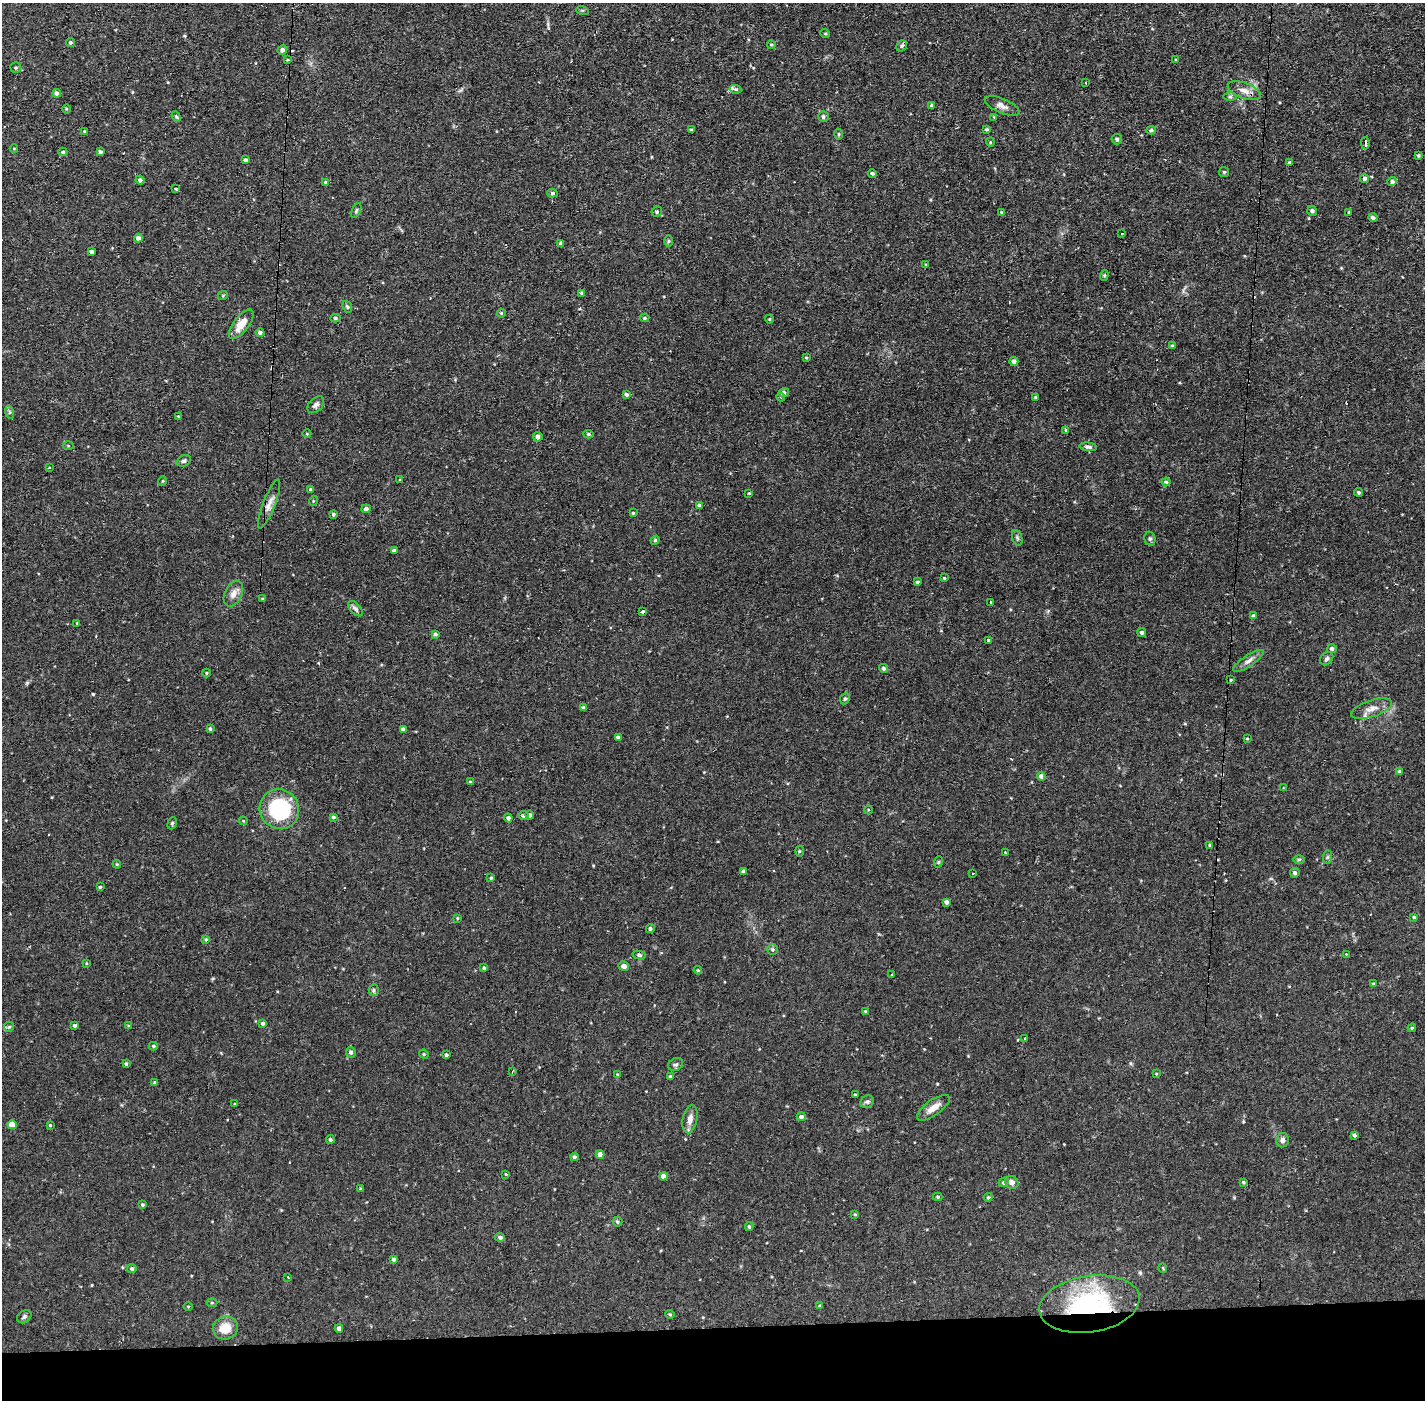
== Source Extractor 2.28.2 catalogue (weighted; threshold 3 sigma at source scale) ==
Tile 8 of 3 x 3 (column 2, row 3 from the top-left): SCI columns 1424-2846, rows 54-1451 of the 4269 x 4300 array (HDU 1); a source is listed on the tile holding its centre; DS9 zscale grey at full resolution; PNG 1427 x 1402 px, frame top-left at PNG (2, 3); each listed source drawn as its Kron ellipse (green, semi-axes under 4 px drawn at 4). Shown black and unused: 5% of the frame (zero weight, under 2 of 3 exposures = <1% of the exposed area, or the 3 px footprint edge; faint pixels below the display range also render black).
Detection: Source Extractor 2.28.2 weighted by HDU 2 'WHT'; one run over the whole footprint, this tile lists its part. Background 0.0744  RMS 0.0065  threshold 0.0293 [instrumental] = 3 sigma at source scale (4.5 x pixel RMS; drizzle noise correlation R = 1.50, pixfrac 1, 0.05/0.05 arcsec/px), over >= 5 px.
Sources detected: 226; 6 cosmic-ray / hot-pixel residue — neither listed nor drawn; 2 inside a brighter listed object's ellipse — not listed separately; the other 218 listed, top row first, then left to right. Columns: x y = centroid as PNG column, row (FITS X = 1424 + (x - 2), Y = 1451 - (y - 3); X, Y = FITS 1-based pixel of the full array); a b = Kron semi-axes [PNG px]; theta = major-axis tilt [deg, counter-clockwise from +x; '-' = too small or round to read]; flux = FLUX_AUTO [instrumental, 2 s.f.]
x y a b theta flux
582 10 6 4 -18 0.75
825 33 5 3 - 0.55
70 42 4 4 - 1.2
771 45 4 4 - 0.85
902 46 6 5 - 1.3
282 50 5 4 - 2
1175 59 3 2 - 0.55
287 60 4 4 - 0.68
15 68 5 5 - 1
1086 83 3 2 - 1.1
735 89 6 4 -10 1.7
1244 91 17 7 -20 5
57 93 4 4 - 2
1230 96 6 4 0 1.2
932 106 4 4 - 1.1
1002 106 18 7 -23 3.9
66 109 4 3 - 0.64
176 117 5 4 - 0.85
823 117 5 5 - 1.4
994 117 4 4 - 0.53
987 129 4 3 - 0.79
691 130 4 3 - 0.71
1151 130 5 4 - 0.97
85 131 3 2 - 0.65
839 134 5 3 - 0.77
1117 139 5 5 - 1.4
990 142 4 4 - 0.64
1365 143 6 3 -88 3.6
14 148 4 3 - 0.46
63 152 4 4 - 0.93
100 152 4 3 - 1.3
1418 155 4 4 - 0.97
246 160 4 4 - 1.8
1289 163 4 4 - 1.3
1224 172 5 5 - 0.82
872 173 4 4 - 1.2
1365 178 4 4 - 1.7
140 180 4 4 - 1.4
325 182 3 3 - 0.6
1392 182 5 4 - 1.5
176 188 4 3 - 0.8
552 193 5 4 - 1.3
356 210 8 4 64 1.1
657 211 5 5 - 1
1312 211 5 4 - 1.4
1001 212 4 3 - 0.56
1349 212 3 2 - 0.54
1373 218 4 4 - 1.5
1122 234 3 2 - 0.58
138 238 4 4 - 2.6
668 241 6 4 89 0.79
561 243 3 3 - 1.8
92 252 4 3 - 2.7
926 265 3 3 - 0.7
1104 275 5 4 - 0.89
582 293 4 3 - 1.1
223 295 5 3 - 0.56
347 307 6 4 -68 0.94
501 313 4 4 - 0.63
335 318 5 4 - 1
645 318 4 3 - 0.89
769 319 4 4 - 0.57
241 324 17 7 52 9.1
260 332 4 4 - 2
1172 346 4 4 - 0.75
806 358 4 3 - 0.59
1014 361 4 4 - 2.1
784 393 5 4 - 1.7
627 395 4 3 - 1.4
781 397 4 4 - 0.75
1036 397 3 3 - 0.81
316 405 10 6 44 2.1
9 412 6 4 -72 0.92
178 416 4 3 - 0.52
1065 430 3 3 - 3.6
307 434 4 3 - 0.43
588 434 5 4 - 0.95
538 437 5 4 - 2.5
68 446 5 3 - 0.62
1088 447 9 4 -7 1.7
184 461 7 5 29 1.4
49 468 4 2 - 0.41
400 480 3 2 - 0.43
162 481 5 3 - 0.55
1166 482 4 4 - 0.91
310 489 4 3 - 0.75
1358 492 4 4 - 1.1
749 493 3 3 - 0.5
313 501 5 3 - 0.53
269 504 26 6 69 4.6
699 505 3 3 - 1.3
366 509 4 4 - 1.7
633 513 3 3 - 0.7
333 514 4 4 - 1.1
1017 538 8 5 -70 1.2
1150 539 7 5 -75 1.2
655 540 4 4 - 0.84
394 551 4 3 - 2
944 578 4 3 - 0.65
917 582 3 3 - 0.78
233 594 14 8 63 4.3
263 599 4 3 - 0.69
990 602 3 3 - 1.4
355 609 9 5 -47 1.8
643 612 3 3 - 4.9
1254 616 4 3 - 1.6
77 623 3 3 - 0.48
1142 632 4 4 - 1.5
435 634 4 3 - 1.3
988 641 4 3 - 4.9
1332 649 5 4 - 1.5
1327 659 7 5 45 1.5
1248 661 18 5 34 3.1
884 668 4 4 - 1.2
207 673 4 3 - 0.55
1231 680 3 3 - 0.53
845 699 6 4 66 0.87
584 708 4 3 - 1.8
1371 709 21 8 18 5.2
210 729 4 4 - 1.2
403 729 4 4 - 2.2
618 738 4 4 - 1.6
1247 739 4 3 - 0.68
1399 771 4 3 - 0.75
1041 776 4 4 - 2.3
470 782 4 3 - 0.63
1283 788 3 2 - 0.72
279 809 20 19 - 54
868 810 4 3 - 0.5
530 815 4 4 - 1.8
524 816 5 4 - 1.2
333 817 4 3 - 1.3
508 818 4 4 - 1.8
243 821 4 4 - 0.56
172 823 6 4 68 0.92
1210 845 4 3 - 0.7
799 851 5 3 - 0.72
1005 853 3 2 - 0.88
1327 857 7 4 89 1
1299 860 6 4 1 0.88
938 862 6 3 71 0.58
117 864 4 4 - 0.66
743 871 4 3 - 1
972 873 3 2 - 0.66
1295 873 5 4 - 1.6
491 878 4 3 - 0.75
100 887 3 3 - 0.75
947 902 4 4 - 1.7
1414 917 3 3 - 0.74
457 918 3 3 - 0.56
650 929 4 4 - 1.3
206 939 4 4 - 0.71
773 949 5 5 - 1.1
1346 954 2 2 - 0.43
639 955 6 4 -14 1.4
86 963 4 2 - 0.48
624 966 5 4 - 2.8
484 968 4 4 - 1.1
698 970 4 4 - 0.65
892 975 3 2 - 0.68
1373 984 3 3 - 0.52
374 990 5 5 - 1.2
866 1012 4 3 - 0.92
263 1023 4 3 - 1.5
75 1026 4 3 - 2.1
129 1026 3 3 - 0.59
9 1027 5 4 - 0.82
1412 1028 4 3 - 0.64
1025 1038 3 2 - 0.86
153 1046 4 4 - 0.93
351 1052 5 5 - 1.7
424 1054 5 4 - 0.81
446 1055 3 3 - 1.2
126 1064 4 3 - 0.99
676 1065 8 6 32 1.6
513 1071 4 2 - 0.58
617 1074 4 4 - 0.53
1156 1074 3 2 - 0.52
670 1076 4 3 - 0.92
155 1083 3 3 - 0.9
855 1095 3 2 - 0.64
867 1102 7 6 - 1.5
235 1104 3 3 - 0.52
933 1108 19 7 35 6
801 1117 4 4 - 1.9
690 1119 14 7 79 4.7
12 1125 4 4 - 8.8
50 1125 3 3 - 0.65
1355 1135 3 3 - 1.4
330 1139 4 4 - 1.1
1283 1140 7 6 - 2.4
600 1154 4 4 - 3
574 1157 4 4 - 1.3
505 1174 3 3 - 1.3
663 1176 4 4 - 3.6
1004 1182 5 4 - 1.3
1012 1182 7 6 - 3.1
1244 1182 4 3 - 0.75
360 1189 4 3 - 0.65
938 1197 4 4 - 0.94
988 1197 4 4 - 0.73
143 1205 4 4 - 0.9
855 1214 4 3 - 0.72
617 1222 5 5 - 0.98
749 1227 4 3 - 0.97
500 1237 4 4 - 1.6
394 1259 4 4 - 2.1
1163 1268 5 3 - 0.55
132 1269 4 4 - 1.2
288 1277 3 2 - 0.51
212 1303 5 3 - 0.63
1089 1304 50 28 9 87
820 1306 4 3 - 0.7
188 1307 5 3 - 0.64
670 1314 5 4 - 0.76
24 1317 8 6 37 1.4
225 1328 12 11 - 11
339 1328 4 4 - 2.3
Overlapping masked pixels (flux is a lower limit): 1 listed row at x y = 1089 1304